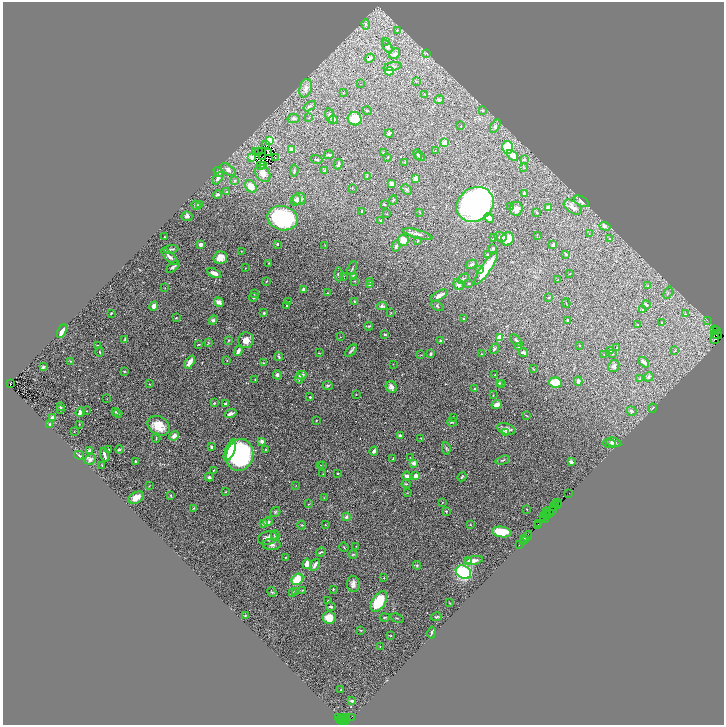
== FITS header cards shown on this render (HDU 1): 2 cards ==
NAXIS1  =                 1443
NAXIS2  =                 1446

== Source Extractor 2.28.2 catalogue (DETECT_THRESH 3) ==
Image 1443 x 1446 px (HDU 1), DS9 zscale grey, zoomed out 1/2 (1 PNG px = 2 x 2 image px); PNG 726 x 727 px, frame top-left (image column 2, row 1446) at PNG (3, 2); each listed source drawn as its Kron ellipse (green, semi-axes under 4 px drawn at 4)
Background 1.98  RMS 0.075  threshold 0.224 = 3 sigma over >= 5 px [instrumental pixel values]
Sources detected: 430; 64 cannot appear on this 1/2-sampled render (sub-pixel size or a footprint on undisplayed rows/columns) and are neither listed nor drawn; the other 366 listed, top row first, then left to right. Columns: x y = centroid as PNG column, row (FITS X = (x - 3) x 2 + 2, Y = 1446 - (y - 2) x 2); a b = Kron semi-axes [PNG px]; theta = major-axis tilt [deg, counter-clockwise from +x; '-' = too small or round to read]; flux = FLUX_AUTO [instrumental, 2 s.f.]
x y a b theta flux
366 24 5 4 - 25
397 30 3 3 - 9
386 41 2 1 - 75
387 46 7 3 -56 28
427 53 2 2 - 17
394 54 6 4 38 42
370 58 5 3 - 42
392 66 9 3 11 49
390 71 4 4 - 200
416 81 2 2 - 6.8
360 84 2 1 - 9.5
306 88 9 6 74 78
343 93 2 2 - 4.7
425 94 3 2 - 4.6
439 100 5 4 - 31
310 106 6 3 35 21
367 111 5 2 - 11
482 111 3 3 - 9.6
330 116 7 4 -78 38
309 118 4 2 - 8.3
294 119 6 4 11 23
333 119 4 4 - 51
355 119 7 6 - 260
461 126 2 2 - 5
495 126 7 3 58 24
389 133 4 3 - 24
270 141 3 3 - 100
445 142 4 3 - 100
266 145 2 1 - 2.1
508 147 6 5 - 420
292 150 4 3 - 83
435 151 3 2 - 6.3
256 152 3 2 - 12
258 152 2 1 - 7.4
269 152 2 1 - 1.5
384 153 3 3 - 9.8
329 155 5 3 - 24
418 155 5 4 - 18
512 155 6 4 -43 160
263 156 2 1 - 4.2
420 156 5 3 - 18
252 157 3 3 - 54
388 157 2 2 - 20
275 158 2 1 - 4.5
316 159 6 2 -19 14
524 159 3 3 - 23
405 162 2 2 - 7.1
338 164 5 2 - 28
260 165 3 2 - 7.6
263 166 3 2 - 2.3
524 168 3 2 - 7
228 170 8 4 -40 69
294 171 6 2 83 16
325 171 2 2 - 24
219 172 5 3 - 30
263 174 9 7 -56 96
367 177 4 2 - 11
218 178 7 4 59 46
415 179 3 2 - 140
234 181 3 3 - 25
392 184 4 3 - 78
251 186 7 5 -53 180
352 188 2 1 - 4.5
406 189 6 3 -44 21
227 192 3 3 - 15
524 193 3 2 - 40
217 194 4 3 - 35
299 199 6 6 - 52
295 200 6 4 56 34
393 200 5 2 - 11
581 201 8 4 -28 47
384 204 3 2 - 8.1
475 204 19 16 34 4400
196 205 5 4 - 41
199 205 3 3 - 17
511 207 4 3 - 14
573 207 10 5 -35 95
548 208 2 2 - 180
516 209 7 6 - 100
362 211 4 2 - 12
420 212 3 2 - 4.1
537 213 3 2 - 8
386 214 3 2 - 5.1
187 216 5 4 - 34
282 218 15 12 -13 1500
489 218 5 4 - 77
380 221 3 2 - 14
605 226 6 4 -20 40
418 234 15 4 -16 47
589 234 3 2 - 5
537 235 3 1 - 4.1
164 237 2 2 - 8.9
500 237 6 4 -18 41
494 238 4 2 - 18
507 239 7 6 - 250
610 239 4 2 - 8.9
403 240 6 5 - 130
418 241 3 2 - 14
201 244 3 2 - 70
277 244 3 3 - 15
325 245 3 2 - 6
553 245 3 2 - 23
396 246 5 3 - 26
171 249 7 2 6 22
493 249 2 2 - 28
241 251 2 2 - 5.4
566 254 3 2 - 17
487 255 3 2 - 9.9
169 257 11 4 -45 51
220 258 7 6 - 130
269 263 2 2 - 5.8
471 264 6 4 30 23
173 267 7 3 40 26
245 268 3 2 - 5.5
352 268 7 2 67 16
486 268 20 5 56 410
479 270 3 3 - 15
214 273 7 3 -24 73
339 274 7 4 -88 41
570 274 2 2 - 7.9
344 276 3 2 - 6.2
354 277 3 3 - 67
463 279 6 3 33 20
557 280 3 2 - 7.4
266 281 3 2 - 8.1
355 281 3 2 - 11
371 282 3 3 - 13
469 283 2 2 - 9.6
458 284 6 5 - 42
369 285 3 2 - 7.7
648 286 3 2 - 12
165 288 2 1 - 5.6
304 290 3 3 - 80
327 293 2 2 - 7.6
668 293 6 3 69 15
254 294 4 3 - 10
439 295 9 4 29 72
254 297 5 4 - 24
549 298 3 2 - 9.4
219 302 5 4 - 71
289 302 3 2 - 8.3
354 302 4 3 - 12
566 303 4 2 - 8.2
287 305 3 2 - 30
646 305 4 4 - 31
154 306 5 4 - 90
382 306 5 3 - 45
437 306 6 3 -34 21
643 310 3 2 - 15
111 313 2 2 - 10
264 313 3 3 - 18
391 313 4 2 - 7.2
685 314 3 2 - 8.3
176 318 2 2 - 9.2
463 319 3 2 - 15
213 320 5 4 - 32
568 320 3 2 - 19
707 320 2 1 - 67
662 323 3 2 - 6.2
638 325 3 2 - 6.7
369 326 4 3 - 14
714 329 3 1 - 87
62 331 7 3 66 110
716 331 3 2 - 520
385 334 3 3 - 13
716 335 5 2 - 760
340 337 2 2 - 5.4
500 337 4 3 - 180
715 338 6 2 81 670
125 339 4 3 - 12
228 340 3 3 - 11
246 340 8 7 - 97
516 340 8 3 -44 34
440 341 3 2 - 22
208 342 3 3 - 10
199 344 4 2 - 9
98 345 4 2 - 8.8
580 345 2 2 - 12
519 347 3 3 - 17
617 347 4 2 - 7.1
494 349 6 3 50 26
611 350 3 2 - 5.9
238 351 5 3 - 71
351 351 7 2 49 24
675 351 3 2 - 6.3
100 352 4 3 - 14
523 352 4 3 - 42
319 353 4 2 - 6.6
431 354 3 3 - 19
482 354 3 2 - 6.3
613 354 3 2 - 8.2
421 355 3 2 - 6
604 355 3 2 - 6.5
279 357 4 3 - 23
71 361 3 2 - 10
227 361 2 2 - 6.9
190 362 7 3 57 120
644 362 6 3 -43 46
264 363 3 2 - 7.9
393 364 2 1 - 5.9
614 366 6 5 - 34
43 367 3 2 - 20
533 369 4 2 - 6.3
124 371 3 2 - 13
277 375 4 4 - 35
301 375 5 3 - 64
495 375 3 3 - 8.6
649 377 5 3 - 19
299 379 4 4 - 23
640 379 4 3 - 10
255 380 3 2 - 10
578 381 4 3 - 31
10 383 2 2 - 380
499 383 3 3 - 13
556 383 7 5 -8 260
149 384 3 2 - 6.4
501 384 3 2 - 8
328 385 5 4 - 18
391 387 6 5 - 57
474 389 2 2 - 19
356 394 2 2 - 5.4
493 395 3 2 - 7.5
310 397 2 2 - 20
107 399 3 1 - 5.7
214 403 3 2 - 12
226 404 4 3 - 26
497 405 5 4 - 75
60 406 4 2 - 17
652 408 4 2 - 12
61 409 3 2 - 9.8
87 411 2 2 - 7.4
631 411 5 4 - 32
80 412 5 4 - 59
115 412 4 2 - 9.6
118 413 4 2 - 11
230 414 6 3 18 50
526 416 4 2 - 8.7
453 417 2 2 - 5.6
53 418 3 3 - 86
316 421 3 2 - 8.7
452 422 5 2 - 13
79 424 2 2 - 5.3
49 425 3 3 - 19
158 426 12 9 -36 270
506 429 9 5 -17 77
74 432 2 1 - 5.6
505 432 4 3 - 18
174 436 5 4 - 69
400 436 4 3 - 70
156 438 4 2 - 11
421 438 2 2 - 6.2
262 441 4 3 - 58
614 442 8 4 -13 56
610 444 6 3 -5 20
211 447 4 3 - 22
446 448 6 3 -81 17
109 449 2 2 - 8.9
266 449 3 2 - 8.5
90 450 3 2 - 28
119 450 4 3 - 22
230 450 11 5 68 510
374 451 4 3 - 31
79 455 5 2 - 15
105 455 7 2 -76 58
240 455 16 13 74 2000
410 457 2 2 - 5.1
90 459 6 5 - 42
393 459 4 2 - 11
503 460 7 3 16 20
135 461 3 2 - 14
571 462 3 2 - 51
414 463 4 4 - 50
102 465 2 2 - 6.8
321 465 2 2 - 6.9
323 465 3 2 - 8.5
214 470 2 1 - 6.4
338 473 2 2 - 16
323 474 3 2 - 4.5
407 476 4 3 - 56
416 476 2 2 - 210
209 477 4 3 - 29
462 477 5 2 - 14
406 484 4 3 - 16
149 486 2 2 - 5.7
296 486 3 2 - 5.6
225 492 3 3 - 13
407 493 3 2 - 6.3
568 493 4 1 - 170
171 496 3 2 - 12
136 498 8 5 27 100
324 498 2 2 - 4.7
442 502 3 2 - 7.1
558 502 2 1 - 58
309 504 3 2 - 7.6
558 504 2 1 - 86
556 505 3 1 - 240
553 507 4 3 - 490
194 508 4 3 - 15
527 509 2 1 - 7
552 510 3 2 - 330
446 511 3 2 - 17
275 512 5 4 - 20
546 512 3 1 - 300
548 513 2 1 - 220
550 513 3 1 - 240
546 514 3 1 - 130
346 517 4 4 - 28
543 517 3 1 - 180
544 519 4 1 - 310
268 522 5 3 - 43
264 524 3 3 - 74
538 524 3 1 - 110
302 525 4 3 - 14
325 525 2 1 - 4.4
470 525 2 2 - 21
538 526 2 1 - 60
502 532 9 5 -9 390
275 536 5 4 - 27
527 536 5 1 - 240
268 538 10 6 15 77
524 538 2 1 - 24
523 540 2 1 - 160
272 544 9 6 1 51
520 544 2 1 - 51
356 546 2 1 - 5
344 547 5 2 - 13
321 552 5 2 - 16
353 554 4 3 - 14
286 557 3 2 - 9.7
474 560 9 4 13 70
468 561 4 3 - 16
307 564 5 3 - 110
315 565 6 2 58 52
417 565 4 3 - 14
463 572 8 6 -32 1100
384 578 2 2 - 6.8
297 579 6 5 - 380
353 584 8 6 -89 70
333 589 2 2 - 8.5
303 590 3 2 - 6.1
272 592 5 4 - 18
292 592 4 3 - 15
295 592 3 2 - 11
328 601 4 2 - 21
379 601 11 6 58 480
449 602 3 2 - 5.8
331 607 5 3 - 22
245 615 4 2 - 9.2
385 617 5 2 - 13
436 617 5 2 - 17
329 618 6 6 - 210
397 618 7 1 -18 8.4
361 630 4 3 - 11
432 632 6 2 79 16
390 636 3 2 - 8.6
380 646 2 2 - 9.8
341 690 2 2 - 20
352 701 3 2 - 21
345 717 2 2 - 110
339 718 2 1 - 120
352 718 3 1 - 290
340 719 3 2 - 160
345 719 5 1 - 420
347 719 2 1 - 400
342 721 2 2 - 500
345 721 4 2 - 420
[64 sub-pixel or undisplayed-footprint detections neither listed nor drawn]